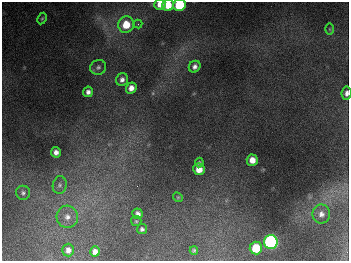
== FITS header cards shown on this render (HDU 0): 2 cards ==
NAXIS1  =                  347
NAXIS2  =                  259

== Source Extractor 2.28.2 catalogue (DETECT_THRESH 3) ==
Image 347 x 259 px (HDU 0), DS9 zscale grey, 1 PNG px = 1 image px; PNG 351 x 263 px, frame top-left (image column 1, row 259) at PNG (2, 2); each listed source drawn as its Kron ellipse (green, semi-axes under 4 px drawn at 4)
Background 673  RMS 50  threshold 151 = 3 sigma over >= 5 px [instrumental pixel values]
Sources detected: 30; all 30 listed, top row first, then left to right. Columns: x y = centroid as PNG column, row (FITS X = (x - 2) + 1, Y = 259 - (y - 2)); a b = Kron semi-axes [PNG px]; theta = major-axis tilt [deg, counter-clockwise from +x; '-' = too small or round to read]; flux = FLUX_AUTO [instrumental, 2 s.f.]
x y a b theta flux
160 4 6 5 - 4.0e+04
168 5 6 5 - 6.4e+04
179 5 6 6 - 2.5e+05
42 18 6 4 62 4.3e+03
138 24 4 4 - 4.6e+03
126 25 8 8 - 8.3e+04
330 29 6 4 -89 3.4e+03
98 67 8 7 - 9.9e+03
195 67 6 5 - 1.3e+04
122 80 6 5 - 1.3e+04
131 88 5 5 - 2.2e+04
88 92 5 5 - 1.3e+04
346 93 7 5 84 1.4e+04
56 152 5 5 - 1.5e+04
252 160 5 5 - 3.4e+04
199 162 5 3 - 5.1e+03
199 169 6 5 - 3.9e+04
60 185 9 7 80 1.2e+04
23 193 7 7 - 9.1e+03
178 197 5 4 - 4.0e+03
138 214 5 5 - 1.2e+04
321 214 9 9 - 2.0e+04
67 217 11 10 - 2.9e+04
136 221 5 5 - 4.5e+03
142 229 5 5 - 8.1e+03
271 242 7 7 - 1.1e+06
256 248 6 6 - 1.2e+05
68 250 6 6 - 1.9e+04
194 250 4 4 - 5.3e+03
95 251 5 5 - 2.0e+04
At the frame edge (FLAGS 8, measured only in part): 4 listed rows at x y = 160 4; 168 5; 179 5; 346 93